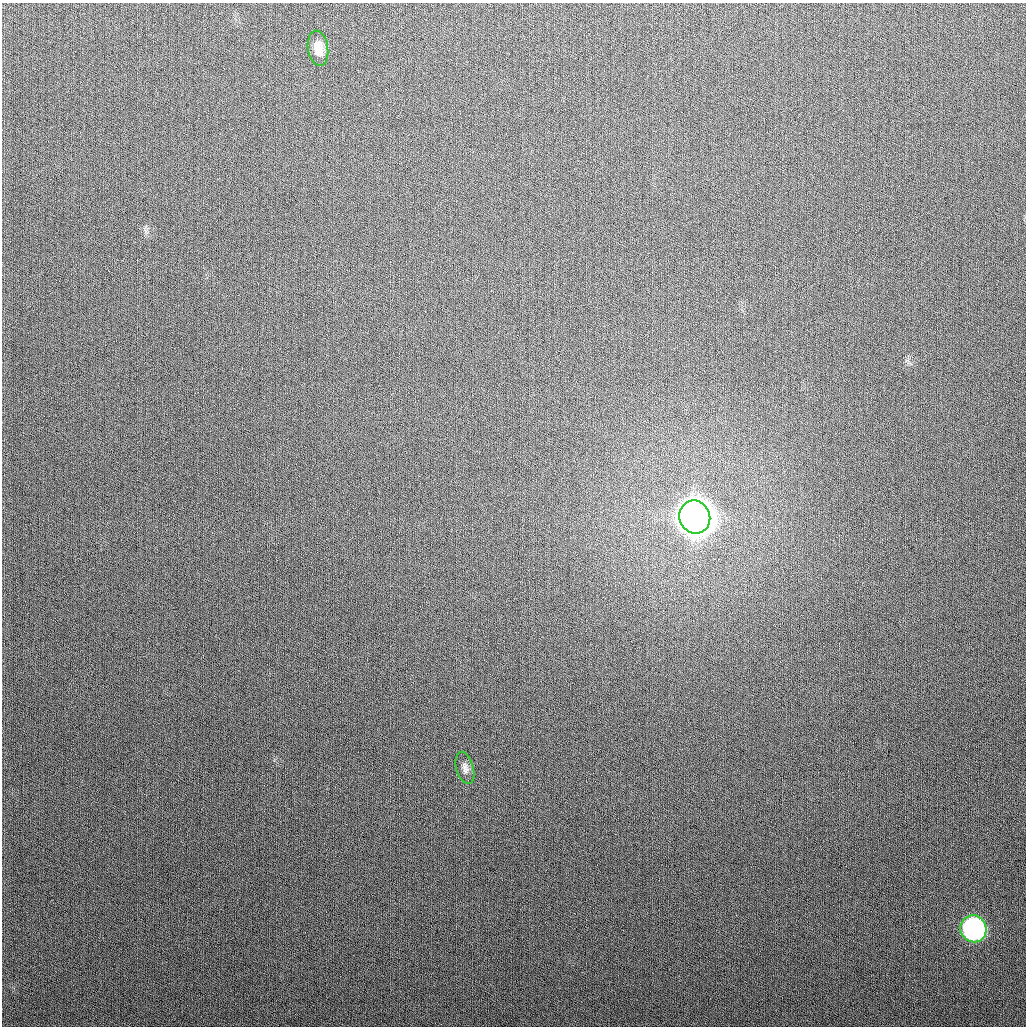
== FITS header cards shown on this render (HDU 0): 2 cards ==
NAXIS1  =                 1024
NAXIS2  =                 1024

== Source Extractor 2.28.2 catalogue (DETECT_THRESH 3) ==
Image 1024 x 1024 px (HDU 0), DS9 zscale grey, 1 PNG px = 1 image px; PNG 1028 x 1028 px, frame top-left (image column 1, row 1024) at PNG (2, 3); each listed source drawn as its Kron ellipse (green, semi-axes under 4 px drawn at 4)
Background 285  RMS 11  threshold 34.2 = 3 sigma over >= 5 px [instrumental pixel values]
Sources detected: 4; all 4 listed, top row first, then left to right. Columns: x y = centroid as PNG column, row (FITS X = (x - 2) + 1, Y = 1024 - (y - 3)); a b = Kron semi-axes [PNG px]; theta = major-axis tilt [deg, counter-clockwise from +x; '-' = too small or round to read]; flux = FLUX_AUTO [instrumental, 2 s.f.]
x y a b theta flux
318 48 18 10 -80 1.1e+04
695 517 17 15 -68 2.8e+06
465 768 16 8 -74 4.7e+03
973 929 14 13 - 2.0e+05